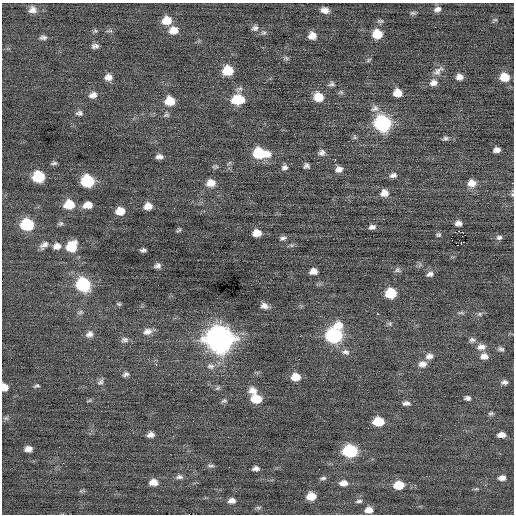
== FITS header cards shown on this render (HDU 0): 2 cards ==
NAXIS1  =                  512 / Axis length
NAXIS2  =                  512 / Axis length

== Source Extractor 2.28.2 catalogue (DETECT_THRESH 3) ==
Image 512 x 512 px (HDU 0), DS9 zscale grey, 1 PNG px = 1 image px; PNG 516 x 516 px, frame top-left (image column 1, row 512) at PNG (2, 3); no overlay
Background -0.0138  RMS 0.77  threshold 2.31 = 3 sigma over >= 5 px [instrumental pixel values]
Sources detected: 142; all 142 listed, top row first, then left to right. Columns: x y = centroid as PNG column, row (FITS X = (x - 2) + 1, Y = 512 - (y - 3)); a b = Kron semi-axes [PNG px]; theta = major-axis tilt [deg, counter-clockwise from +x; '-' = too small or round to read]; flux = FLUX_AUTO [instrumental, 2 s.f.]
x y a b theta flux
437 9 9 7 20 240
32 10 10 9 - 310
324 10 9 6 -11 300
413 13 8 5 -1 100
167 20 10 8 15 800
495 20 6 4 0 64
380 21 10 6 -1 130
435 27 2 2 - 85
255 28 9 7 12 190
173 30 10 9 - 560
95 31 6 5 - 83
109 31 10 3 9 83
264 33 8 6 -11 130
377 34 9 8 - 1100
312 36 7 7 - 440
43 37 9 6 -2 160
95 46 8 5 2 180
286 58 7 4 -45 99
369 60 7 4 45 72
228 71 9 8 - 1400
438 71 17 8 40 330
108 77 9 7 10 320
459 77 7 6 - 290
504 77 10 8 -4 830
433 83 10 8 10 310
331 84 9 6 16 130
341 92 7 5 -21 97
397 93 7 7 - 600
93 95 10 7 19 290
318 97 9 8 - 880
238 99 12 10 31 1700
170 101 10 9 - 910
375 108 12 9 29 260
79 113 10 7 4 160
166 115 9 5 7 120
382 123 10 9 - 8100
445 138 8 5 11 120
496 150 7 5 7 270
260 153 13 8 -6 2500
322 153 8 7 - 190
159 157 8 6 6 210
335 160 3 2 - 190
54 163 7 3 8 99
306 166 5 5 - 150
215 167 8 6 13 100
285 167 8 6 20 180
339 169 8 7 - 290
393 175 9 6 15 190
38 177 9 8 - 2500
88 181 9 8 - 3200
211 183 9 7 12 540
472 183 10 9 - 450
384 193 9 8 - 410
512 194 6 5 - 82
69 204 10 8 6 1200
88 205 8 6 13 550
148 206 8 7 - 440
120 211 9 7 11 700
458 223 6 5 - 240
60 224 7 6 - 110
27 225 9 8 - 3100
372 227 7 4 16 170
178 230 6 3 33 81
257 233 7 6 - 570
438 235 7 5 1 94
465 235 2 2 - 430
499 237 8 6 4 140
283 238 8 5 15 140
451 238 2 2 - 430
461 244 3 3 - 160
44 245 13 7 39 260
291 245 7 5 -11 95
458 245 3 2 - 250
57 246 10 7 11 350
71 246 10 9 - 1300
143 250 5 4 - 130
158 266 6 5 - 170
397 270 9 7 25 140
313 271 7 6 - 330
430 274 10 6 21 190
83 284 10 9 - 4400
391 293 9 7 0 1700
119 304 6 5 - 78
264 306 9 7 -16 270
80 312 9 5 14 120
461 313 12 4 0 110
378 314 3 2 - 290
480 314 7 5 21 130
390 324 6 5 - 93
338 325 14 9 11 710
147 331 12 8 13 340
89 334 10 8 27 270
334 336 10 9 - 6700
220 339 12 11 - 49000
124 340 10 7 6 200
472 340 9 7 -1 170
481 347 12 8 4 360
501 349 9 6 -23 140
345 352 11 7 -10 230
429 356 10 8 13 280
484 356 10 7 0 350
156 364 3 2 - 190
422 364 11 8 3 340
211 366 11 8 -10 260
126 374 9 6 17 150
296 377 9 7 1 690
100 382 11 7 52 180
504 382 9 6 3 170
36 386 8 4 16 92
4 387 7 6 - 460
217 388 8 5 27 100
191 390 2 2 - 24
252 391 11 9 -7 390
467 398 8 6 3 150
256 399 10 8 -8 1200
89 401 8 3 9 66
224 401 8 6 26 110
406 403 9 5 -1 180
491 413 7 5 10 100
6 418 7 6 - 110
378 422 9 7 1 1500
150 435 7 5 7 250
501 435 8 5 3 340
59 447 2 2 - 23
28 449 7 5 6 310
350 451 10 8 0 4200
63 463 2 2 - 110
211 466 10 4 0 110
229 467 2 2 - 70
256 469 6 4 1 180
179 477 10 6 -2 170
323 478 9 4 8 120
502 478 9 6 3 240
153 482 9 7 1 430
343 483 10 7 1 370
399 485 10 7 4 1100
476 489 6 4 17 70
311 496 8 6 4 850
232 501 8 6 3 270
359 501 9 5 5 130
258 508 7 5 15 92
369 510 9 7 4 400
At the frame edge (FLAGS 8, measured only in part): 2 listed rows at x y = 512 194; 4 387